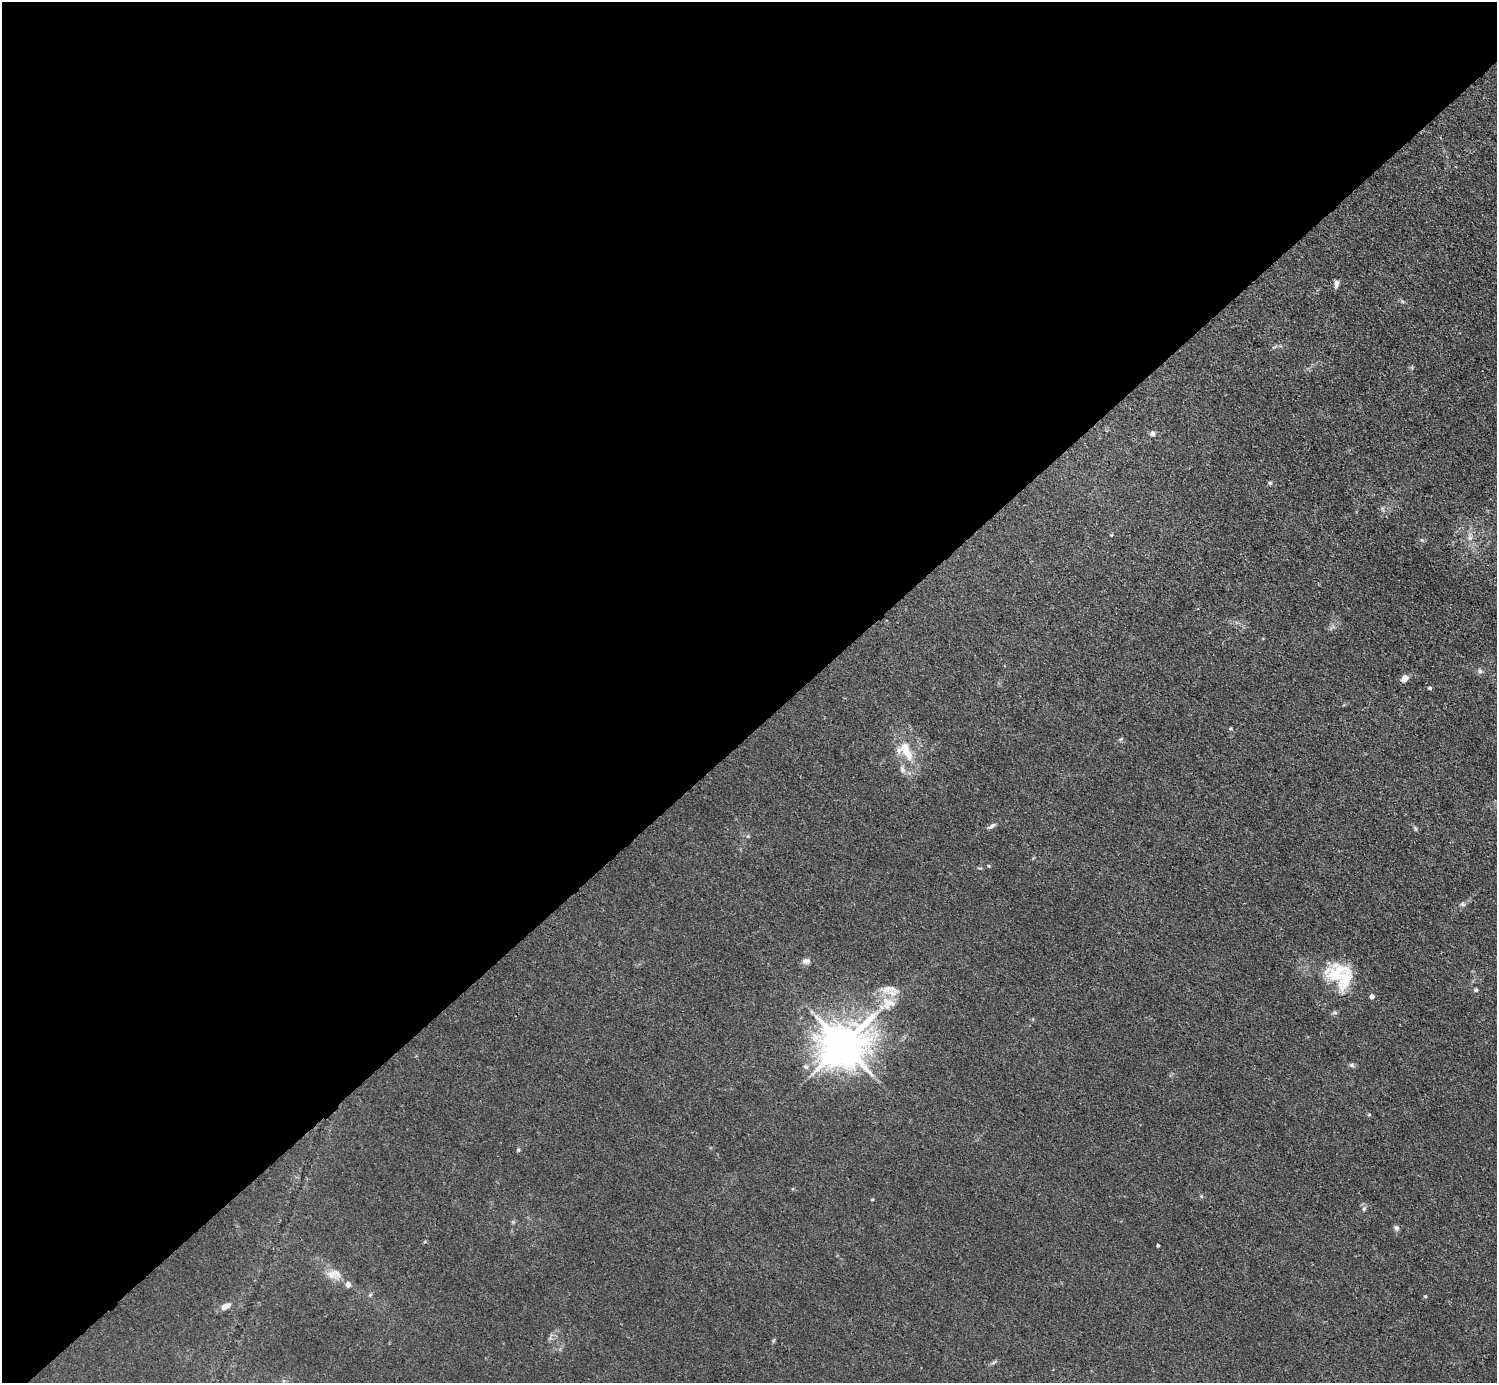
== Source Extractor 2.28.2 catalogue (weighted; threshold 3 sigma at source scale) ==
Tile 5 of 4 x 4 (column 1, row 2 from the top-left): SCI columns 2-1496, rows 3065-4445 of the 5984 x 5984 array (HDU 1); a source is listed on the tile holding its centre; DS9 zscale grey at full resolution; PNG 1499 x 1385 px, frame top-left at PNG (2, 2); no overlay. Shown black and unused: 53% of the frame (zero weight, under 3 of 4 exposures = <1% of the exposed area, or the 3 px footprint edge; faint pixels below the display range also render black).
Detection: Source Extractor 2.28.2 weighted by HDU 2 'WHT'; one run over the whole footprint, this tile lists its part. Background 0.0445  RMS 0.0054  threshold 0.0244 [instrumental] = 3 sigma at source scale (4.5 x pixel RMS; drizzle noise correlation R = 1.50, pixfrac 1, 0.05/0.05 arcsec/px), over >= 5 px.
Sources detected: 35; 2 inside a brighter listed object's ellipse — not listed separately; the other 33 listed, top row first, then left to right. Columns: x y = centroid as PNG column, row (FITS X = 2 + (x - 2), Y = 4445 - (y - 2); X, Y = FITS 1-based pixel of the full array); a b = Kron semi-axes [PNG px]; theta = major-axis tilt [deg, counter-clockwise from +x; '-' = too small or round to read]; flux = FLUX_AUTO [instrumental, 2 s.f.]
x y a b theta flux
1336 284 10 6 80 2
1152 433 6 6 - 1.6
1270 483 5 5 - 0.78
1470 538 7 6 - 1.8
1480 671 7 5 -46 1.2
1404 678 8 6 43 3.9
1430 688 4 4 - 0.92
1230 729 4 4 - 0.72
1121 739 6 5 - 0.85
905 750 31 16 -59 16
992 826 10 5 34 1.7
1415 828 8 4 -54 0.92
1463 904 7 5 -20 1.1
806 961 10 7 1 2.5
1335 974 35 25 43 23
888 989 25 13 -2 7.8
1476 990 5 4 - 1.1
1372 996 5 4 - 2.5
888 1002 22 13 -19 9.4
843 1045 13 12 - 2000
1352 1065 7 5 -21 1.2
806 1067 8 6 -41 1.5
1369 1115 6 4 0 0.6
518 1150 5 4 - 0.65
872 1199 5 3 - 0.49
1364 1209 7 5 70 1.2
1396 1228 8 6 -28 1.4
1158 1245 3 3 - 0.87
332 1274 17 13 7 6
348 1285 8 7 - 2
1425 1296 5 4 - 0.59
225 1306 11 6 27 4
994 1362 10 4 30 1.1